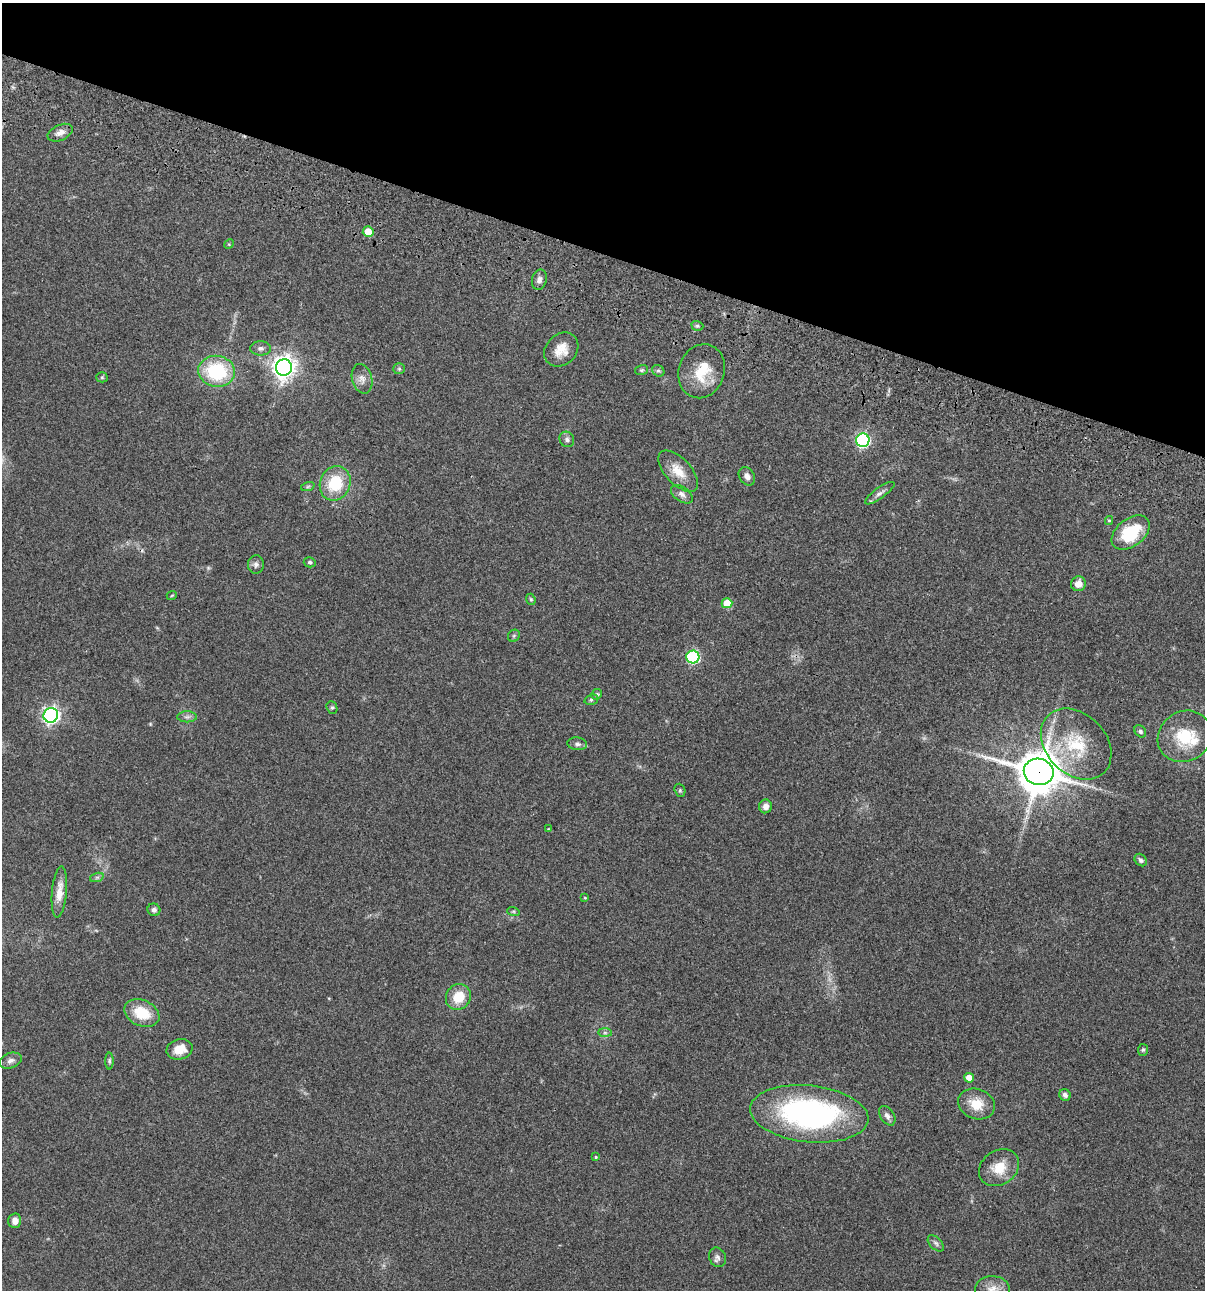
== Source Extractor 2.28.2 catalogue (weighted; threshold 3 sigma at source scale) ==
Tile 2 of 4 x 4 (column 2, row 1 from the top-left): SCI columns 1438-2640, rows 3985-5272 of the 5405 x 5389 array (HDU 1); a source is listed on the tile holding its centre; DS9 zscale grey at full resolution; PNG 1207 x 1292 px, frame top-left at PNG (2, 3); each listed source drawn as its Kron ellipse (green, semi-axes under 4 px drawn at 4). Shown black and unused: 20% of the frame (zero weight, under 3 of 4 exposures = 9% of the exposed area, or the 3 px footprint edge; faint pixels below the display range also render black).
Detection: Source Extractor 2.28.2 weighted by HDU 2 'WHT'; one run over the whole footprint, this tile lists its part. Background 0.0468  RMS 0.0053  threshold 0.0237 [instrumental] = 3 sigma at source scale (4.5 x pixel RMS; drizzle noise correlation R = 1.50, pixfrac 1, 0.05/0.05 arcsec/px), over >= 5 px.
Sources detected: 72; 1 inside a brighter object's white glare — neither listed nor drawn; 1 inside a brighter listed object's ellipse — not listed separately; the other 70 listed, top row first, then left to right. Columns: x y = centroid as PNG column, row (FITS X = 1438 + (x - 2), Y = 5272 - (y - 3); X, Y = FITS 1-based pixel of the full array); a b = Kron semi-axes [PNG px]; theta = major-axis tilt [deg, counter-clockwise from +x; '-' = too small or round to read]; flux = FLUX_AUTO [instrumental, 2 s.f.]
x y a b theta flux
60 133 13 7 25 3.2
368 232 5 5 - 7.2
229 244 5 4 - 0.56
539 280 10 7 76 2.2
697 326 6 4 -19 0.83
260 348 10 7 0 1.8
561 350 19 15 45 7.5
284 367 8 8 - 400
399 369 6 5 - 0.88
642 370 6 5 - 0.88
217 371 18 15 -9 34
658 371 6 5 - 1
702 371 27 22 70 15
102 377 5 5 - 0.68
362 379 15 10 -75 3.5
567 439 8 7 - 1.7
863 440 7 6 - 87
678 471 26 12 -47 8.6
747 476 10 7 -55 2.6
335 483 17 15 65 19
308 486 7 4 19 0.73
880 493 17 5 36 2.3
682 494 12 7 -36 2.5
1109 520 4 4 - 0.59
1131 532 21 13 38 25
310 562 6 5 - 0.94
256 565 9 8 - 1.8
1078 584 7 7 - 4.6
172 595 5 3 - 0.43
531 599 6 4 -68 0.67
727 603 5 5 - 9.5
514 636 6 5 - 0.89
693 657 6 6 - 55
597 694 5 5 - 0.99
591 700 7 5 17 0.9
332 707 6 5 - 0.86
51 715 7 7 - 170
187 717 10 5 0 1.7
1140 731 7 5 -48 1.1
1185 736 28 25 32 20
577 744 10 6 -7 1.6
1076 744 40 30 -45 29
1039 772 15 13 -12 1600
680 790 7 5 -70 0.9
765 806 7 6 - 2.6
548 829 3 3 - 0.32
1141 860 7 5 -46 1.4
97 877 7 4 19 0.97
59 892 26 7 85 6.1
585 898 4 3 - 0.51
154 910 6 6 - 1.6
513 911 6 4 -18 0.65
458 997 13 12 - 11
142 1013 18 13 -25 15
605 1033 7 4 -1 1
179 1049 13 10 14 6.8
1143 1050 6 5 - 0.78
11 1061 11 7 21 2.2
109 1061 8 4 -90 0.91
969 1078 5 5 - 6.6
1065 1095 6 5 - 1.5
976 1104 19 15 -20 9.7
809 1114 59 28 -6 120
887 1116 11 7 -56 2.2
596 1157 4 4 - 0.57
999 1168 21 17 35 10
15 1221 7 6 - 3.2
936 1243 10 6 -45 1.4
717 1257 10 8 -65 1.9
992 1289 17 13 -1 5.9
Overlapping masked pixels (flux is a lower limit): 1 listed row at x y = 1039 772
Isophote crosses this tile's border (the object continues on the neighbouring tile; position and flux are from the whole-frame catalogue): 1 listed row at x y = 992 1289